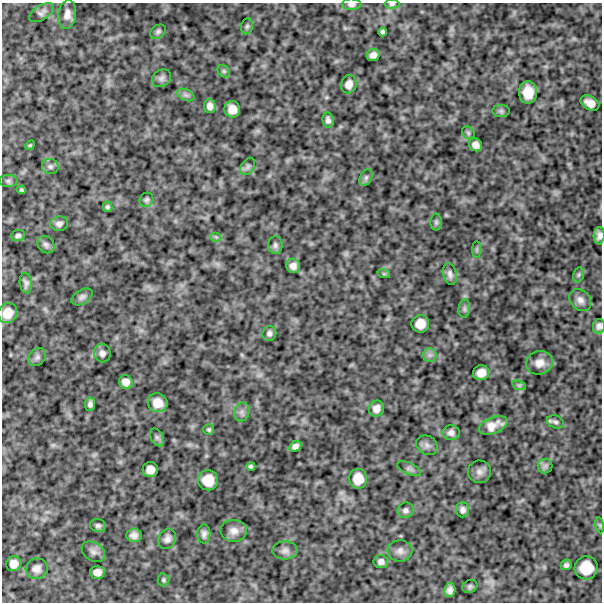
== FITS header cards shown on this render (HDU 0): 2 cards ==
NAXIS1  =                  600
NAXIS2  =                  600

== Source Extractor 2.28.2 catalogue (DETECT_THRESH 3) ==
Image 600 x 600 px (HDU 0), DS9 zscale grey, 1 PNG px = 1 image px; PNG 604 x 604 px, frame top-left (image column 1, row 600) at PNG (2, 3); each listed source drawn as its Kron ellipse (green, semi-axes under 4 px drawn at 4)
Background 1070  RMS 230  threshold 703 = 3 sigma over >= 5 px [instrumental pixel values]
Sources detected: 93; all 93 listed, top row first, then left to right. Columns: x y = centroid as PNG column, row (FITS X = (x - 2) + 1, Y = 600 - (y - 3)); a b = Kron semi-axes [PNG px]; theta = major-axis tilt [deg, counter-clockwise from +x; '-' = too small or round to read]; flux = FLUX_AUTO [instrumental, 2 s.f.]
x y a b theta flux
351 4 9 5 -1 53000
392 4 7 4 1 29000
41 13 14 7 32 56000
67 14 14 9 81 120000
247 26 8 6 74 35000
158 32 8 6 35 41000
382 32 4 4 - 33000
373 55 6 6 - 77000
224 71 7 5 -44 30000
161 78 10 8 34 54000
349 84 9 7 73 110000
528 92 11 9 -90 250000
186 95 9 5 -24 45000
590 103 10 7 -29 130000
210 106 7 6 - 78000
232 109 8 8 - 140000
501 111 9 6 0 35000
328 120 7 5 -84 55000
468 133 7 5 -47 30000
30 145 5 4 - 19000
475 145 7 6 - 89000
50 166 8 7 - 51000
248 166 9 6 59 46000
366 178 9 6 63 46000
8 181 9 6 -1 38000
21 190 4 3 - 27000
146 200 7 6 - 38000
107 207 5 5 - 30000
436 222 8 5 -90 33000
59 224 9 7 11 62000
18 235 7 5 6 41000
599 236 8 5 87 65000
216 237 5 5 - 24000
46 245 9 7 -47 51000
275 245 9 7 90 48000
477 249 8 4 90 28000
293 266 7 7 - 86000
384 274 6 4 -18 20000
450 274 11 6 -77 63000
578 275 7 5 73 33000
26 283 10 6 -83 55000
82 297 11 7 33 55000
580 300 12 9 -48 93000
464 309 9 5 85 40000
8 313 10 9 - 200000
420 324 9 8 - 170000
599 326 7 5 80 55000
269 333 7 6 - 54000
102 353 9 8 - 72000
430 355 7 6 - 53000
37 357 10 8 49 53000
539 363 14 11 16 140000
481 373 8 7 - 140000
126 382 7 6 - 100000
519 385 7 4 -18 29000
158 403 10 9 - 190000
90 404 7 5 85 50000
376 409 8 7 - 99000
242 412 9 7 76 64000
555 422 9 6 -20 42000
493 425 15 8 22 160000
209 430 5 5 - 26000
451 433 8 7 - 71000
157 437 9 6 -62 46000
427 445 11 9 -33 70000
295 446 6 5 - 61000
251 466 4 3 - 30000
545 466 7 7 - 45000
409 469 13 5 -24 48000
150 470 7 7 - 120000
479 472 11 11 - 75000
358 479 10 9 - 210000
208 480 10 10 - 240000
405 510 8 7 - 55000
463 510 7 6 - 59000
600 525 8 4 -81 23000
98 526 8 6 -11 45000
234 531 13 11 -4 110000
204 534 9 6 88 62000
134 535 8 6 4 79000
167 539 10 8 64 72000
285 550 12 9 3 77000
400 551 12 10 2 87000
93 552 12 9 -33 80000
381 562 7 6 - 63000
13 564 7 7 - 100000
566 565 5 5 - 42000
586 568 11 11 - 340000
37 569 11 10 - 81000
97 572 7 6 - 100000
164 580 6 5 - 28000
470 586 8 6 26 34000
450 590 7 5 78 67000
At the frame edge (FLAGS 8, measured only in part): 4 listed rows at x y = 351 4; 392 4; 599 236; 599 326